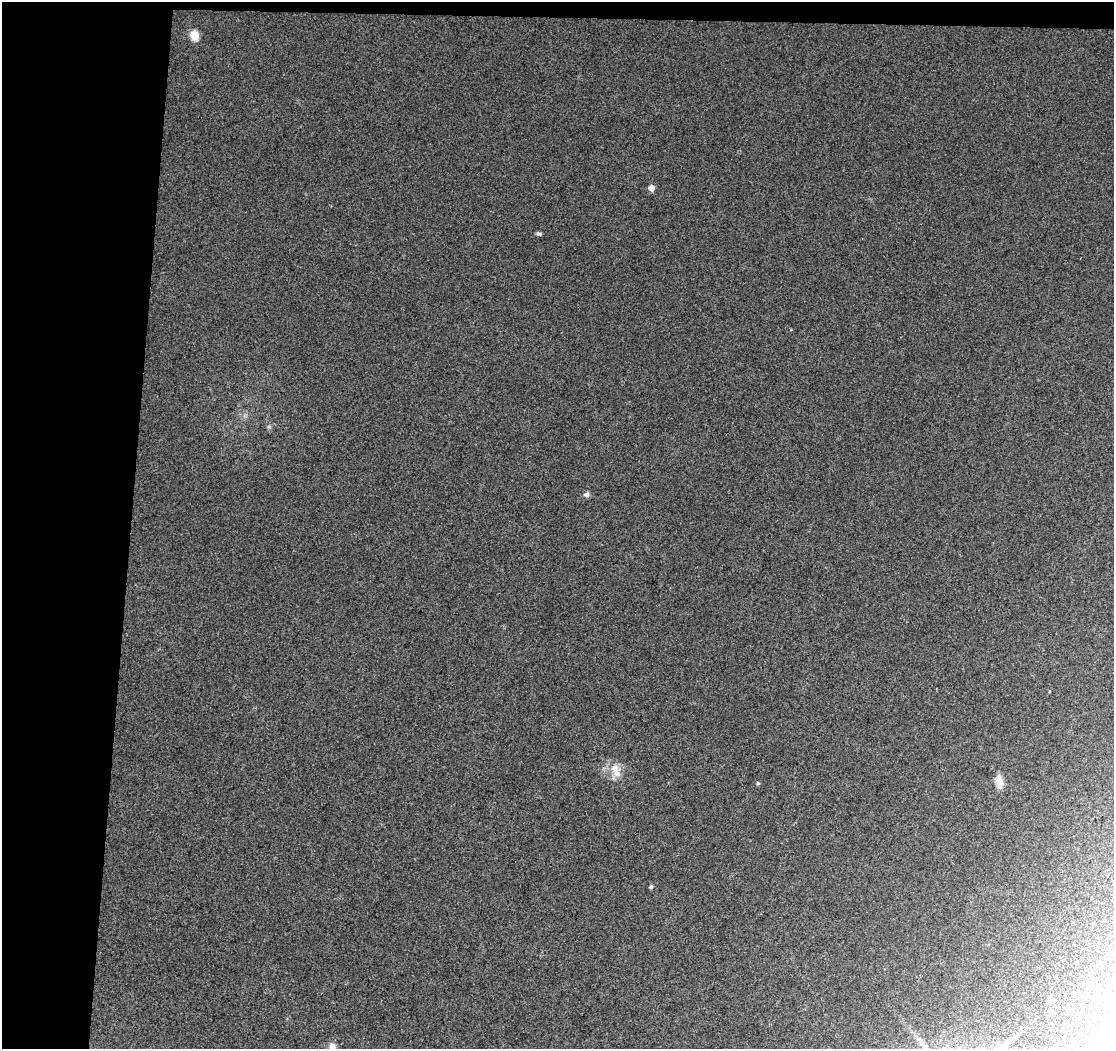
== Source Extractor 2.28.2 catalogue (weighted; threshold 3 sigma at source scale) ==
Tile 1 of 2 x 2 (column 1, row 1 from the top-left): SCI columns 1-1112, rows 1174-2220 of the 2224 x 2333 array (HDU 1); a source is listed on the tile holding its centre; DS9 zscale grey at full resolution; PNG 1116 x 1051 px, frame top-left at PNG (2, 2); no overlay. Shown black and unused: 13% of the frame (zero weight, under 2 of 3 exposures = <1% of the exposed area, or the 3 px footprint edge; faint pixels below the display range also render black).
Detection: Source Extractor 2.28.2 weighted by HDU 2 'WHT'; one run over the whole footprint, this tile lists its part. Background 0.0729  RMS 0.014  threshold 0.0649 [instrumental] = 3 sigma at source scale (4.5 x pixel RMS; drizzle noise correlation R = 1.50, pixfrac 1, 0.0396/0.0396 arcsec/px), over >= 5 px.
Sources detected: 10; all 10 listed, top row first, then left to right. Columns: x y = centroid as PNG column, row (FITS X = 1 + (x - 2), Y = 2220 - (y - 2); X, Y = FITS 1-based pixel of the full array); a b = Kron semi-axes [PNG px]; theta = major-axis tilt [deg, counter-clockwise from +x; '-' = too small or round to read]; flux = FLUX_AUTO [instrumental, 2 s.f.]
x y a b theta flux
194 35 5 5 - 58
651 188 5 5 - 11
539 233 6 4 -18 3
586 494 9 6 13 3.9
616 771 22 10 -68 17
999 782 16 8 -79 13
758 783 5 4 - 1.6
651 887 5 4 - 2.2
1050 999 7 6 - 3.7
332 1047 10 8 -85 7.7
Isophote crosses this tile's border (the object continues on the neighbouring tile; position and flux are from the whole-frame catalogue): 1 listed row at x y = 332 1047